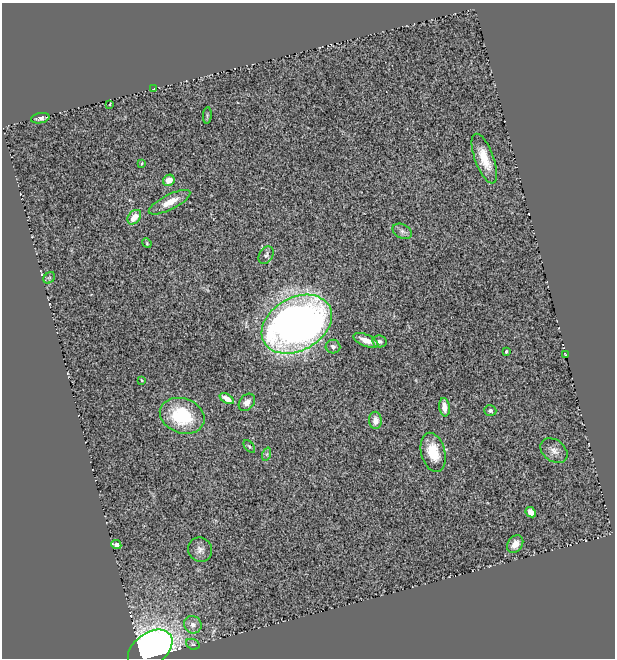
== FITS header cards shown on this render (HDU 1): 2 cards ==
NAXIS1  =                  613
NAXIS2  =                  656

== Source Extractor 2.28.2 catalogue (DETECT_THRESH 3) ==
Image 613 x 656 px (HDU 1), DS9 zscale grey, 1 PNG px = 1 image px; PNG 617 x 660 px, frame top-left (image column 1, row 656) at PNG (2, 3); each listed source drawn as its Kron ellipse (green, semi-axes under 4 px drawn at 4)
Background 1.48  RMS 0.15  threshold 0.441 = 3 sigma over >= 5 px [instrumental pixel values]
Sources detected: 37; all 37 listed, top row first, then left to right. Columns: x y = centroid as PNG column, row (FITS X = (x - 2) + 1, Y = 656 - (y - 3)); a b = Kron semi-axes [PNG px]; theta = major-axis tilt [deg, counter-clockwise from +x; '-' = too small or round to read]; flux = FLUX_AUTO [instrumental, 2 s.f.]
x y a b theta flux
154 89 3 3 - 21
110 104 4 2 - 6.6
207 115 8 3 85 14
40 118 9 5 10 39
484 159 26 9 -69 210
142 164 4 3 - 13
169 180 6 5 - 110
170 202 23 7 27 140
134 217 8 6 50 130
402 231 10 7 -27 41
147 243 5 4 - 11
266 255 9 6 60 41
49 278 6 5 - 20
297 324 37 26 29 7200
366 340 13 6 -22 100
379 341 7 6 - 32
333 347 7 7 - 33
506 352 3 3 - 16
565 354 4 2 - 6.5
142 380 3 2 - 10
227 399 8 4 -30 110
247 402 9 7 50 55
444 407 9 5 -83 110
490 411 6 5 - 23
182 416 23 17 -19 620
375 420 8 6 -88 79
249 446 7 4 -52 15
554 451 15 10 -36 71
433 452 20 12 -75 260
267 454 7 4 72 18
531 512 6 4 -45 84
515 544 10 7 53 85
116 545 5 4 - 110
200 550 12 11 - 63
193 625 9 8 - 68
193 644 7 5 -21 22
150 649 25 16 37 6100
At the frame edge (FLAGS 8, measured only in part): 1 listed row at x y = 150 649